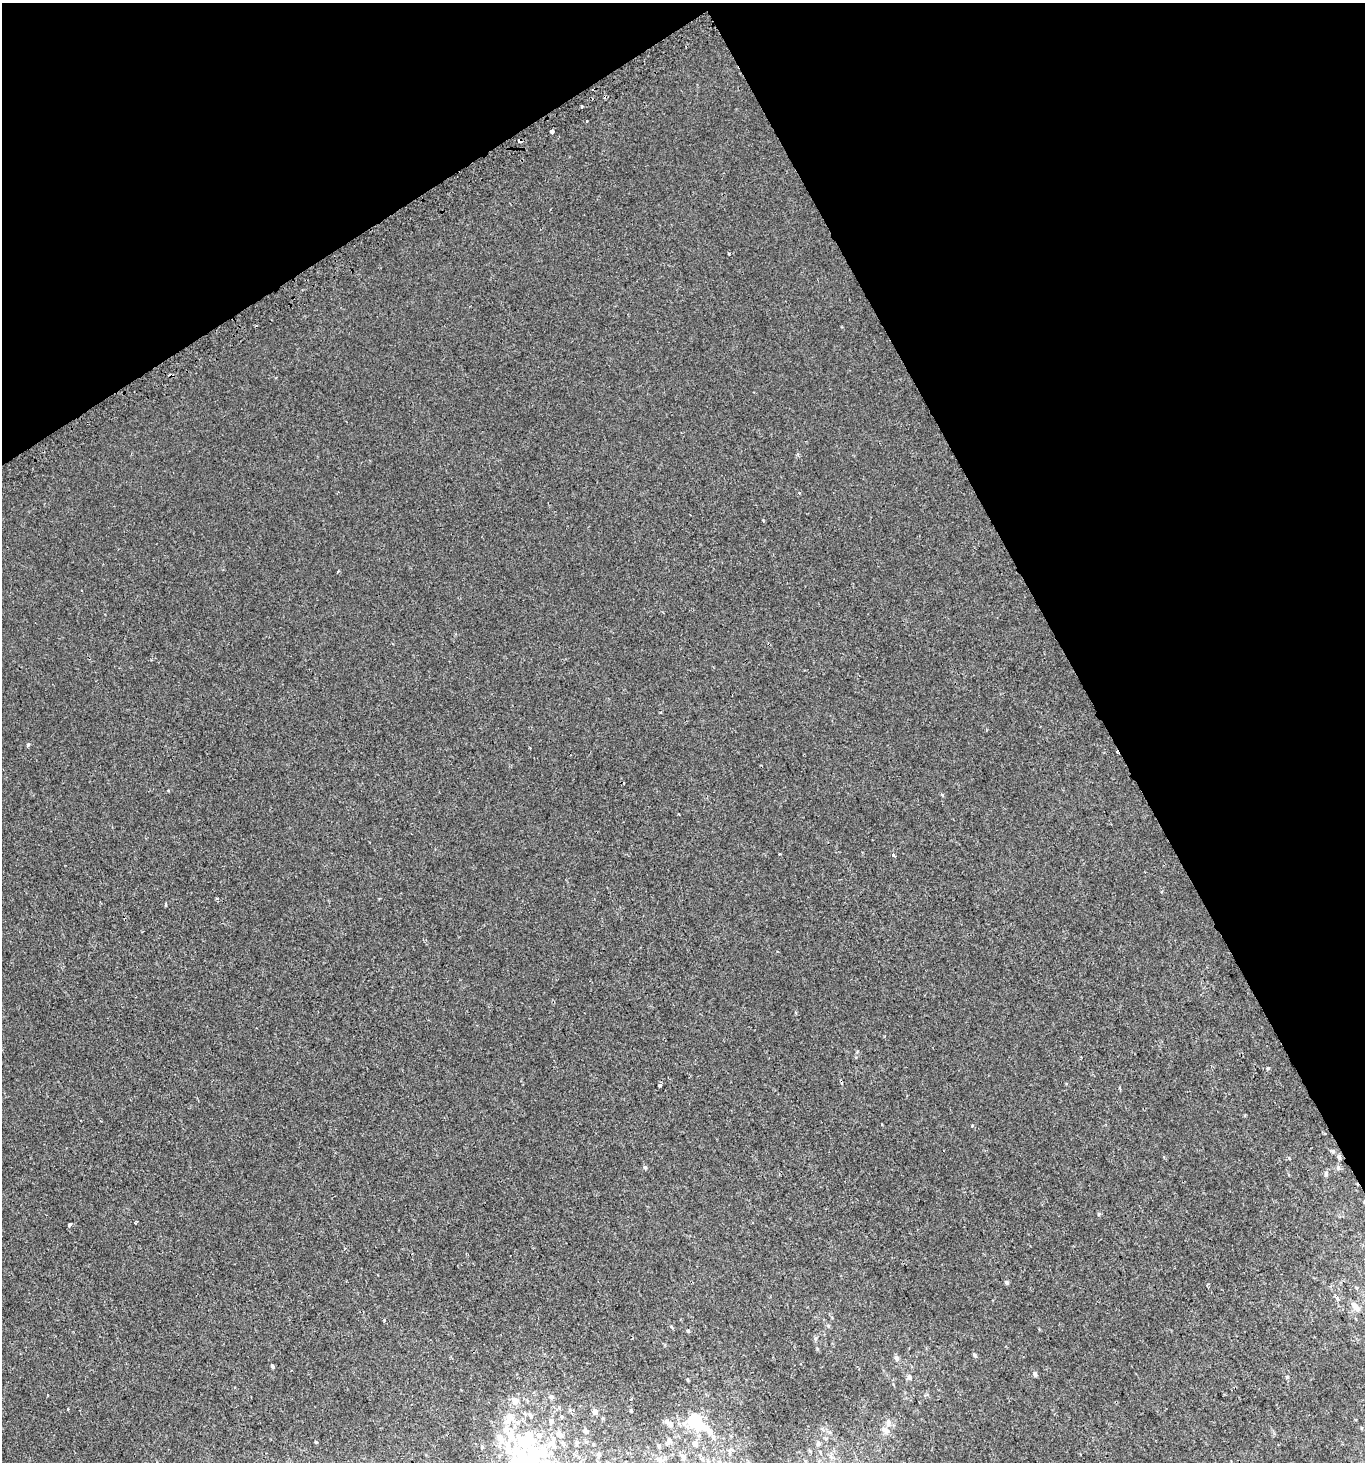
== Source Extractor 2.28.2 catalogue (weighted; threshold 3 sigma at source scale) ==
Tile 3 of 4 x 4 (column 3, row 1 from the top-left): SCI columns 2915-4277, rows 4404-5863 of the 5768 x 5893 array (HDU 1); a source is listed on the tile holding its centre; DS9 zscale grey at full resolution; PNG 1367 x 1464 px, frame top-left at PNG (2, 3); no overlay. Shown black and unused: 28% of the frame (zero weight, under 2 of 3 exposures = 2% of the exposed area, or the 3 px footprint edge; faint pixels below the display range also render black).
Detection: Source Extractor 2.28.2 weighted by HDU 2 'WHT'; one run over the whole footprint, this tile lists its part. Background 0.00131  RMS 0.0028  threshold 0.0126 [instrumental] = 3 sigma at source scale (4.5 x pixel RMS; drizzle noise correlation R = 1.50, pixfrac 1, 0.0396/0.0396 arcsec/px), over >= 5 px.
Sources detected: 76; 2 inside a brighter object's white glare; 3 cosmic-ray / hot-pixel residue — not listed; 12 inside a brighter listed object's ellipse — not listed separately; the other 59 listed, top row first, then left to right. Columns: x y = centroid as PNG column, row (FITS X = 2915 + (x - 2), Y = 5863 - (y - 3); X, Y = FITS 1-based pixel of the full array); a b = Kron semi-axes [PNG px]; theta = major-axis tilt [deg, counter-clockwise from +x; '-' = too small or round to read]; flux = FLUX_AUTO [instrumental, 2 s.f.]
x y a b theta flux
582 106 3 3 - 1.1
586 121 3 3 - 0.72
552 131 4 3 - 5.5
520 141 4 3 - 1.7
798 454 5 3 - 0.36
338 571 4 3 - 0.27
28 745 4 3 - 0.73
779 854 3 3 - 0.39
893 855 3 3 - 6.3
166 905 5 2 - 0.31
1268 1068 5 4 - 0.26
659 1085 3 3 - 0.68
972 1126 4 3 - 0.33
1333 1151 7 5 0 0.51
1339 1157 7 5 -89 0.63
1289 1158 5 4 - 0.26
645 1167 5 5 - 0.42
1326 1174 8 5 -90 0.64
1099 1214 5 4 - 0.38
70 1225 4 3 - 0.87
1006 1282 5 5 - 0.52
1337 1299 8 4 -41 0.57
1355 1307 13 6 -54 1.7
828 1326 5 5 - 0.41
688 1331 5 4 - 0.32
815 1338 7 5 89 0.52
974 1355 6 4 -52 0.48
896 1358 7 5 -73 0.9
272 1366 4 4 - 0.52
1034 1374 7 5 -58 0.6
909 1377 7 7 - 0.91
1287 1377 5 3 - 0.31
687 1379 4 3 - 0.3
551 1397 6 5 - 0.51
515 1401 8 7 - 1.9
559 1407 5 5 - 0.43
631 1410 4 2 - 0.32
595 1411 6 6 - 0.76
562 1417 5 4 - 0.36
603 1418 4 4 - 0.25
695 1420 16 11 42 8.8
888 1422 11 6 -90 1.1
670 1424 10 8 -36 1.2
885 1430 12 7 -22 1.6
586 1431 5 4 - 0.74
709 1431 12 8 -46 2
527 1441 40 36 65 26
670 1441 8 7 - 0.75
316 1442 4 3 - 0.24
577 1443 5 5 - 0.54
818 1443 6 5 - 0.63
593 1444 3 3 - 0.23
695 1444 8 7 - 1.2
659 1446 4 4 - 0.38
810 1451 6 4 -70 0.28
599 1454 4 3 - 0.55
683 1457 9 6 -65 0.82
659 1459 8 6 -1 0.74
702 1459 6 6 - 0.72
Overlapping masked pixels (flux is a lower limit): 1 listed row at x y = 520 141
Isophote crosses this tile's border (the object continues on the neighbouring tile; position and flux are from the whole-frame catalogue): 2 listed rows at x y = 683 1457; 702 1459
Unlisted compact peaks at least as high as the median listed source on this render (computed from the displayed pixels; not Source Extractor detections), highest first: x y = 763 520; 384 1320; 942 795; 729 253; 168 791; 671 1326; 817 1349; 660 712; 882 1124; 822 1429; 68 1409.